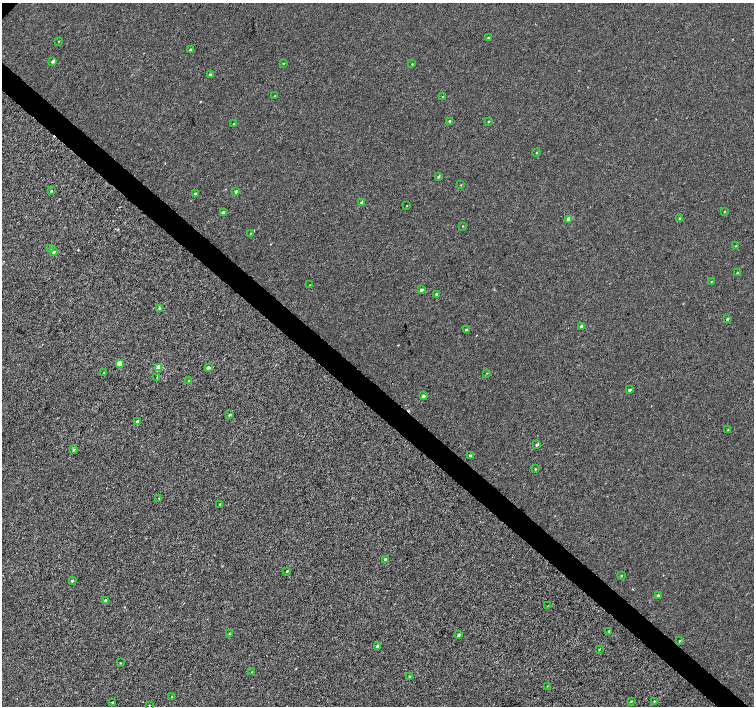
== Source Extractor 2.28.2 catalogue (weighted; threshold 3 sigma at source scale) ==
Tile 6 of 4 x 4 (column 2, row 2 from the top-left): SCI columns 1511-3013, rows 3047-4453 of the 6023 x 6028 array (HDU 1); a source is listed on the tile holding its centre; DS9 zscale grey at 2 x 2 block average (1 PNG px = mean of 2 x 2 image px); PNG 756 x 708 px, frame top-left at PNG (2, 3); each listed source drawn as its Kron ellipse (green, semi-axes under 4 px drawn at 4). Shown black and unused: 4% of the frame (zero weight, under 3 of 4 exposures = <1% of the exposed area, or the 3 px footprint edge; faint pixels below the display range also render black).
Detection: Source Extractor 2.28.2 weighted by HDU 2 'WHT'; one run over the whole footprint, this tile lists its part. Background 2.34e-04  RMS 0.0024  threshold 0.0107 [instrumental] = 3 sigma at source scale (4.5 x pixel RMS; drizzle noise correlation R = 1.50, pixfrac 1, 0.0396/0.0396 arcsec/px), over >= 5 px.
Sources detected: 79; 1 cosmic-ray / hot-pixel residue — neither listed nor drawn; the other 78 listed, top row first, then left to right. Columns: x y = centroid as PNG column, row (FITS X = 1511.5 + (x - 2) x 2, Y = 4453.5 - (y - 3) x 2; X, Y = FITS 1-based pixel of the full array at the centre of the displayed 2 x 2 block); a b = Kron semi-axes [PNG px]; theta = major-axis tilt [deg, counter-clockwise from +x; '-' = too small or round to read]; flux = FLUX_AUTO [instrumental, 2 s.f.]
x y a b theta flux
488 38 2 2 - 0.47
59 41 2 2 - 0.25
191 50 3 2 - 1.4
53 61 3 2 - 1.4
284 63 3 2 - 0.31
412 64 2 2 - 0.35
210 74 3 3 - 1
275 95 2 2 - 0.26
443 96 2 2 - 0.22
449 121 3 2 - 0.71
488 121 2 2 - 0.43
233 123 2 2 - 0.24
537 152 3 2 - 0.39
438 177 3 3 - 0.63
461 185 2 2 - 0.23
51 191 3 2 - 0.38
236 191 2 2 - 1.5
195 194 3 2 - 0.89
362 203 3 2 - 1.7
407 206 2 2 - 0.22
223 212 2 2 - 1.3
724 212 2 2 - 0.26
680 218 3 2 - 0.63
569 219 3 2 - 5.6
463 226 2 2 - 0.3
250 233 3 2 - 0.28
736 246 3 2 - 0.44
51 248 3 3 - 2.3
53 252 4 3 - 1.1
737 273 3 2 - 0.61
711 282 2 2 - 0.26
310 285 2 2 - 0.21
421 290 3 2 - 1.6
436 294 2 2 - 0.69
159 308 2 2 - 1.4
727 319 3 2 - 0.89
582 326 2 2 - 2.9
466 329 3 2 - 0.53
119 363 3 3 - 8.4
158 368 3 3 - 12
208 368 3 2 - 1.4
104 373 2 2 - 0.24
487 373 2 2 - 0.3
157 377 4 2 - 0.44
189 381 3 2 - 1.5
629 390 2 2 - 1.5
423 396 3 2 - 1.5
229 415 3 2 - 0.67
137 421 3 3 - 1.1
728 430 3 2 - 0.48
537 445 3 2 - 1.2
73 450 3 3 - 0.69
470 455 2 2 - 0.69
535 469 3 2 - 0.34
159 498 2 2 - 0.25
220 504 2 2 - 0.59
385 559 3 3 - 0.79
287 571 3 2 - 0.44
621 576 3 2 - 0.36
72 581 3 2 - 0.65
658 595 3 3 - 0.51
106 600 3 2 - 1.8
547 606 2 2 - 0.21
608 631 3 2 - 0.53
229 634 3 2 - 0.33
458 635 3 2 - 0.9
679 641 3 2 - 0.52
377 646 3 2 - 1.2
599 649 3 2 - 0.28
120 663 3 2 - 0.36
252 672 2 2 - 0.34
410 677 3 3 - 1.1
547 686 3 2 - 0.27
171 697 3 2 - 0.28
631 701 3 2 - 0.41
113 702 3 2 - 0.61
654 702 3 2 - 0.37
149 705 2 2 - 0.19
Diffuse or blended objects may show on this block-average render without a row.